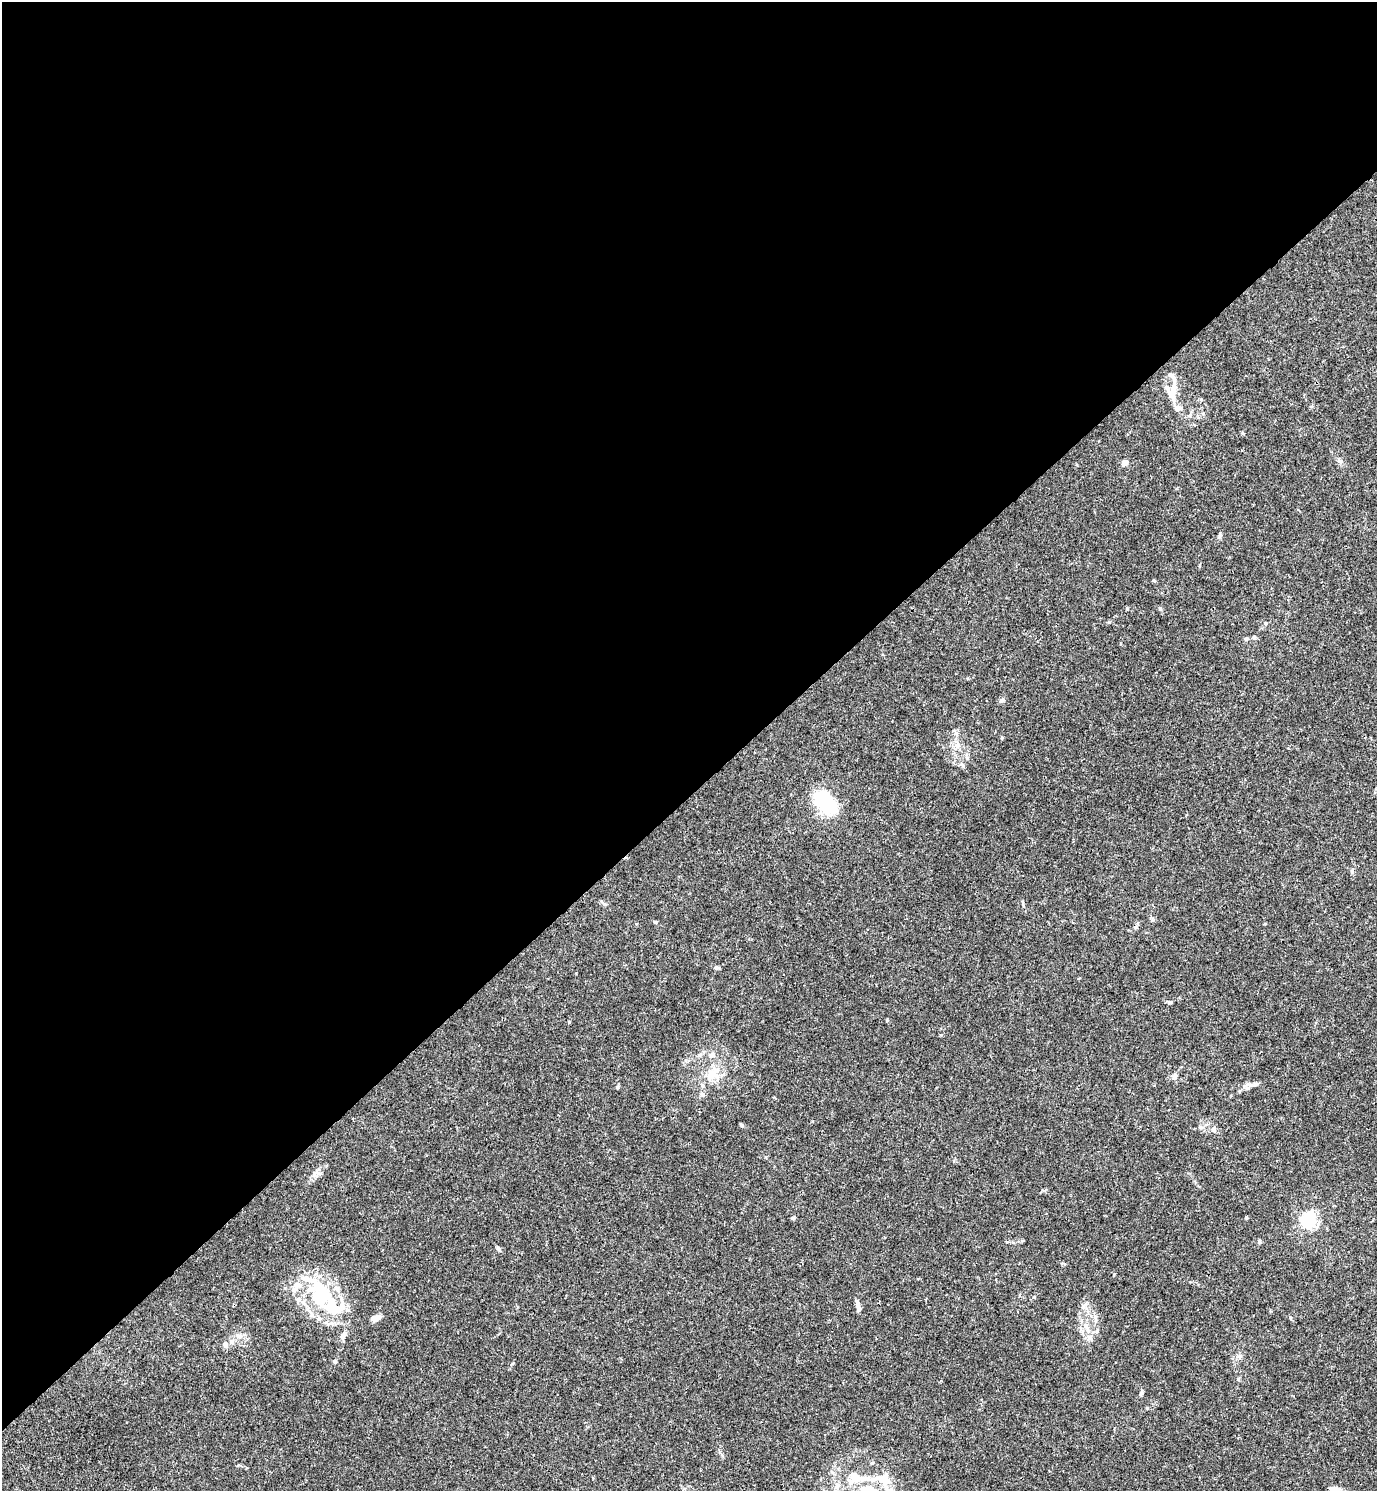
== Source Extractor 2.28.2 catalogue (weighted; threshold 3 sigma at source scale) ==
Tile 2 of 4 x 4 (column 2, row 1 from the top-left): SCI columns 1675-3049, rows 4468-5956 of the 5958 x 5961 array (HDU 1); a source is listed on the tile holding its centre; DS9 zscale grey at full resolution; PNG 1379 x 1493 px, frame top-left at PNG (2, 2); no overlay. Shown black and unused: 53% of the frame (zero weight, under 3 of 4 exposures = <1% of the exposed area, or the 3 px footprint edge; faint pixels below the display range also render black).
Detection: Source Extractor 2.28.2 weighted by HDU 2 'WHT'; one run over the whole footprint, this tile lists its part. Background 0.016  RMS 0.0021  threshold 0.00952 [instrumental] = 3 sigma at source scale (4.5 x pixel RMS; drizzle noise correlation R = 1.50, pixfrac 1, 0.05/0.05 arcsec/px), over >= 5 px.
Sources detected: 52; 5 inside a brighter object's white glare — not listed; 7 inside a brighter listed object's ellipse — not listed separately; the other 40 listed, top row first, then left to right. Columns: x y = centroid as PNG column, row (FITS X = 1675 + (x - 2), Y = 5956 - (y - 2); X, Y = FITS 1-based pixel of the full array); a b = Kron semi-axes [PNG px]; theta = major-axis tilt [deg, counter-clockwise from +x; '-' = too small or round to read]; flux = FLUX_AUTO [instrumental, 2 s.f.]
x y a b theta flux
1172 391 30 11 86 3.1
1340 461 7 4 -33 0.43
1124 463 8 6 34 0.78
1154 581 5 3 - 0.19
1254 637 6 4 89 0.34
1246 639 6 5 - 0.37
1001 700 7 5 41 0.46
826 803 24 14 -50 16
1352 871 8 4 -69 0.33
1023 903 11 3 -82 0.33
655 922 5 4 - 0.25
716 967 6 5 - 0.37
1170 1002 6 4 14 0.35
569 1022 4 4 - 0.18
712 1055 8 7 - 0.66
713 1073 24 12 41 3.7
1175 1076 9 6 66 0.61
1256 1084 6 4 70 0.31
617 1087 5 5 - 0.28
741 1125 6 4 -29 0.31
319 1173 7 5 0 0.54
793 1218 6 4 44 0.26
1309 1220 6 6 - 46
1259 1241 5 4 - 0.39
498 1249 7 4 -45 0.4
317 1297 38 31 -83 13
1034 1297 5 3 - 0.18
858 1306 13 5 -69 0.93
376 1318 10 6 19 1.4
1291 1318 5 3 - 0.21
1086 1326 10 7 -54 1.3
343 1335 12 6 60 0.97
239 1336 10 6 -10 0.92
232 1342 9 6 75 0.73
225 1344 9 7 -70 0.8
335 1361 4 4 - 0.56
1141 1393 6 4 63 0.42
857 1479 33 11 13 5.3
885 1480 17 14 -85 3.7
1334 1489 14 6 -6 1
Isophote crosses this tile's border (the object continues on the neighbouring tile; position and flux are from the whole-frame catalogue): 1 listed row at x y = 1334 1489
Unlisted compact peaks at least as high as the median listed source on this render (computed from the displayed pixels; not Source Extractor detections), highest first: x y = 1246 1217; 512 1364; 1220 535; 1002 738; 1265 623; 887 1020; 961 764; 941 1035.